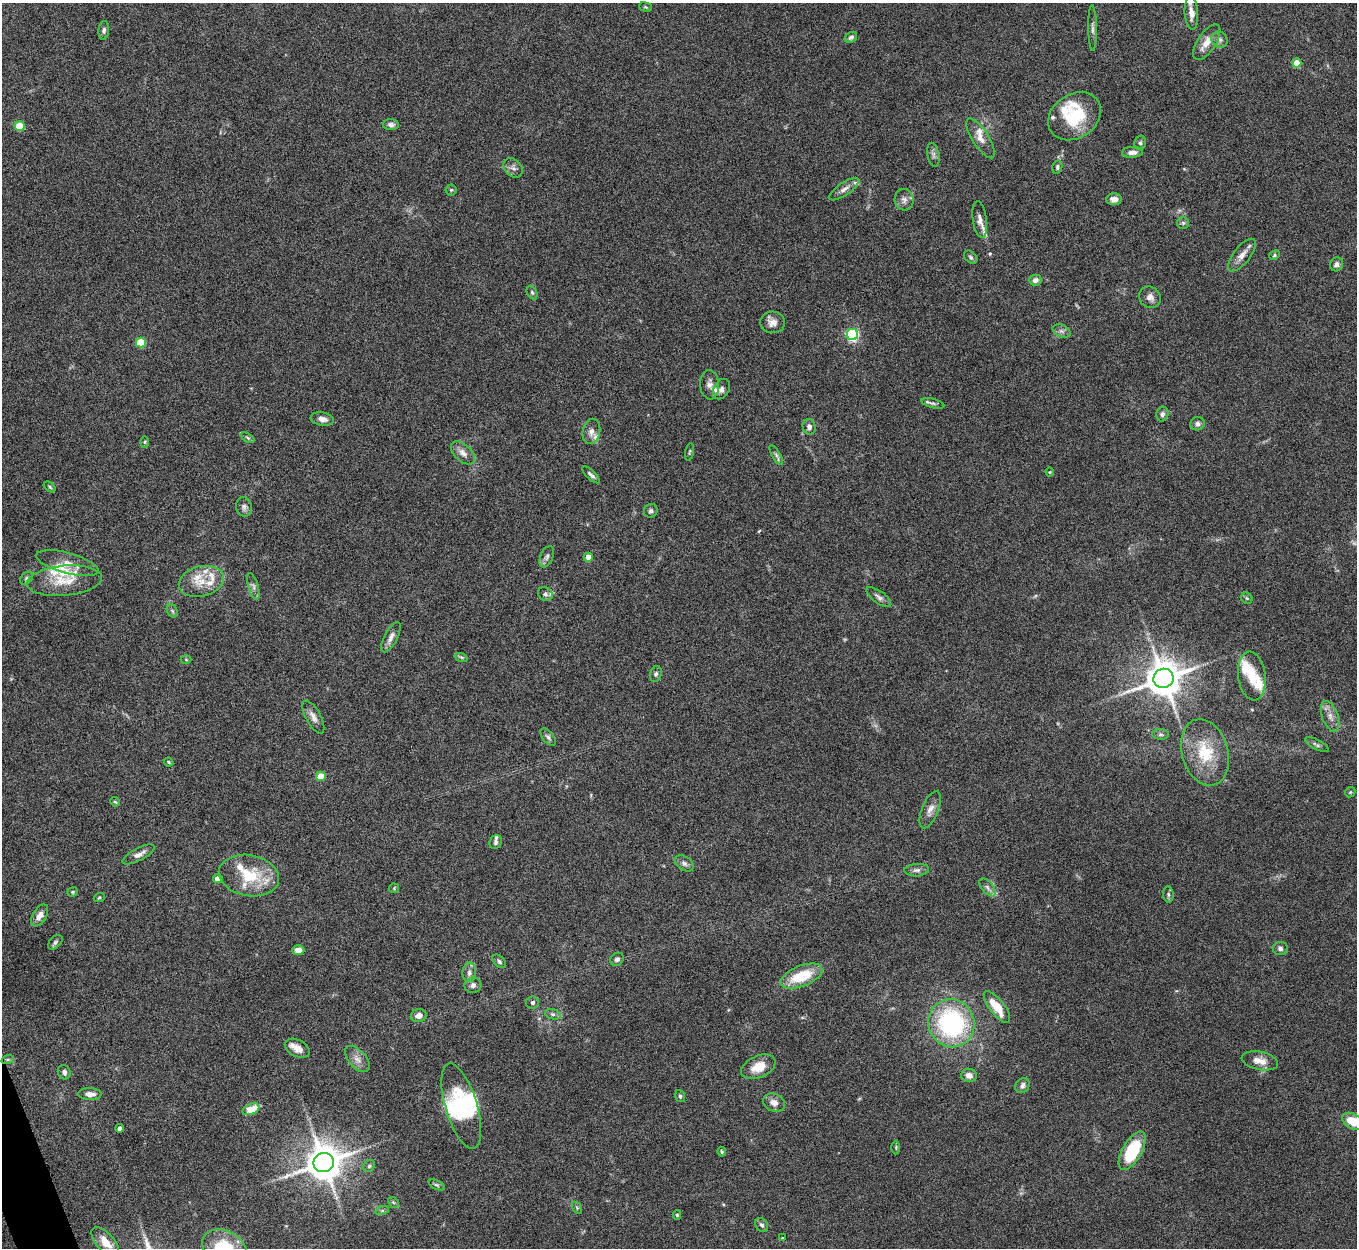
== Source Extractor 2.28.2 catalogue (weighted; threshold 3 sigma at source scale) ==
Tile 7 of 4 x 4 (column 3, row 2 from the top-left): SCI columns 2711-4065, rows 2639-3884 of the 5423 x 5406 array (HDU 1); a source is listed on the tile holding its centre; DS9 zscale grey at full resolution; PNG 1359 x 1250 px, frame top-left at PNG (2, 3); each listed source drawn as its Kron ellipse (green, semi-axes under 4 px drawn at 4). Shown black and unused: <1% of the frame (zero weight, under 5 of 10 exposures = <1% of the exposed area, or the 3 px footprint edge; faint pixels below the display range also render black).
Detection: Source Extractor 2.28.2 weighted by HDU 2 'WHT'; one run over the whole footprint, this tile lists its part. Background 0.147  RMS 0.0057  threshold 0.0234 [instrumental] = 3 sigma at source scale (4.09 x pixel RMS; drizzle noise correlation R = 1.36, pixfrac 0.8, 0.05/0.05 arcsec/px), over >= 5 px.
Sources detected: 159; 2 too faint to see at this stretch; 2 inside a brighter object's white glare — neither listed nor drawn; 21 inside a brighter listed object's ellipse — not listed separately; the other 134 listed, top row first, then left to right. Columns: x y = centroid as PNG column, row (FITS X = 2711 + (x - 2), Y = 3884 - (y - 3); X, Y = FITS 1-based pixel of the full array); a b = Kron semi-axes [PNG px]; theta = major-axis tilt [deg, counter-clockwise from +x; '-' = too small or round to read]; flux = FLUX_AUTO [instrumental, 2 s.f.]
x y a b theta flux
645 7 7 4 -16 0.66
1191 13 16 6 -86 4.2
1093 28 23 4 -89 2.1
104 30 9 5 83 1.4
851 37 7 5 33 1.3
1220 40 8 7 - 1.9
1207 42 20 9 57 6.1
1297 63 4 4 - 11
1074 116 28 22 34 26
391 125 8 5 -2 1.6
19 126 5 5 - 19
981 138 23 8 -57 5.1
1140 143 7 5 76 1.1
1132 152 10 5 3 3
933 155 12 6 -79 1.7
1057 167 7 5 76 1.1
513 168 11 8 -46 2.5
844 189 17 6 35 3
451 190 5 5 - 0.8
1114 199 8 6 1 2.6
904 200 11 9 -84 2.7
980 219 18 7 -82 3.3
1183 223 6 6 - 1
1242 255 20 8 51 4.5
1274 255 5 4 - 0.85
971 257 8 5 -42 1.1
1337 264 7 6 - 1.7
1035 280 6 5 - 2.7
532 292 7 4 -63 0.96
1150 297 11 10 - 3.1
773 322 12 10 -4 3.9
1061 331 9 6 -26 1.8
853 334 6 5 - 84
141 343 5 5 - 19
709 385 15 9 -85 3.2
721 389 11 7 60 2.1
933 403 12 4 -15 1.3
1162 414 7 6 - 1.5
322 419 11 6 -9 3
1197 424 7 6 - 1.8
809 427 8 6 -77 1.9
591 431 13 8 78 3.2
248 438 7 4 -31 0.86
145 442 6 4 89 0.68
689 452 9 3 78 0.69
463 453 14 8 -43 3.7
776 455 11 4 -60 1.3
1050 472 4 4 - 0.46
591 475 11 4 -43 1.5
50 487 7 4 -38 0.76
244 507 10 8 -79 1.9
651 511 7 6 - 1.3
547 557 11 6 66 1.7
588 557 4 4 - 6.6
67 563 32 10 -15 6.5
26 578 7 5 42 1.2
64 581 37 15 6 13
201 581 23 15 14 10
253 586 13 5 -74 1.9
545 594 7 6 - 1.7
879 597 14 6 -36 2.2
1247 598 6 5 - 0.72
172 611 7 5 -59 0.95
391 637 17 6 62 3.1
461 657 7 4 -18 0.85
186 660 5 3 - 0.49
656 674 8 5 71 1.2
1252 676 24 13 -83 11
1163 678 10 9 - 1400
1330 716 16 8 -69 3.9
313 717 18 7 -61 3.5
1160 734 8 5 -6 1.1
548 737 10 5 -52 1.5
1317 745 13 5 -27 1.4
1205 752 34 23 -73 22
169 762 5 3 - 0.62
321 776 5 4 - 11
1350 792 6 4 44 0.62
115 802 5 4 - 0.59
930 810 20 8 68 3.6
496 842 7 6 - 1.3
139 854 18 6 27 3.2
684 863 10 6 -33 1.9
917 870 12 6 4 1.9
249 876 30 20 -10 23
218 879 4 4 - 6.3
988 887 11 5 -50 2
394 888 5 5 - 0.58
73 892 5 4 - 0.66
1168 894 8 5 -84 1.1
99 898 5 3 - 0.59
40 916 12 6 60 3.7
55 942 9 5 45 1.2
1280 949 7 6 - 1.6
298 950 6 5 - 4.3
617 959 7 6 - 1.8
499 961 8 5 -46 1.2
469 972 10 7 85 2.3
801 976 22 10 21 20
473 985 8 8 - 2.2
532 1002 6 6 - 1.4
997 1007 19 7 -52 12
553 1014 8 5 -18 1.2
419 1015 8 6 13 3
951 1023 24 23 - 80
297 1048 13 8 -27 4.4
8 1059 6 4 18 0.82
357 1059 16 8 -48 3.7
1260 1061 18 9 -12 5.1
758 1067 18 11 24 8.6
64 1072 7 6 - 1.7
969 1075 8 7 - 3
1022 1086 8 6 52 2.1
90 1094 12 6 -1 3.5
680 1096 6 4 -72 1
774 1103 11 8 -24 3.6
461 1106 44 16 -73 26
251 1109 9 5 23 11
1353 1121 12 7 -29 11
120 1128 4 4 - 2.2
896 1148 7 3 -90 0.69
1132 1151 21 9 60 31
722 1152 5 4 - 0.68
324 1162 10 9 - 1400
369 1166 6 5 - 0.99
437 1185 8 4 -26 0.91
393 1202 6 4 -44 0.82
577 1208 7 4 -57 0.75
382 1211 7 4 19 0.88
677 1215 5 4 - 0.83
762 1225 8 5 -55 1.5
782 1238 3 2 - 0.36
105 1242 18 9 -50 6.1
225 1248 24 17 -30 22
Isophote crosses this tile's border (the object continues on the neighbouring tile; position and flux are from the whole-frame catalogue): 2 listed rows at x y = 1353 1121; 225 1248